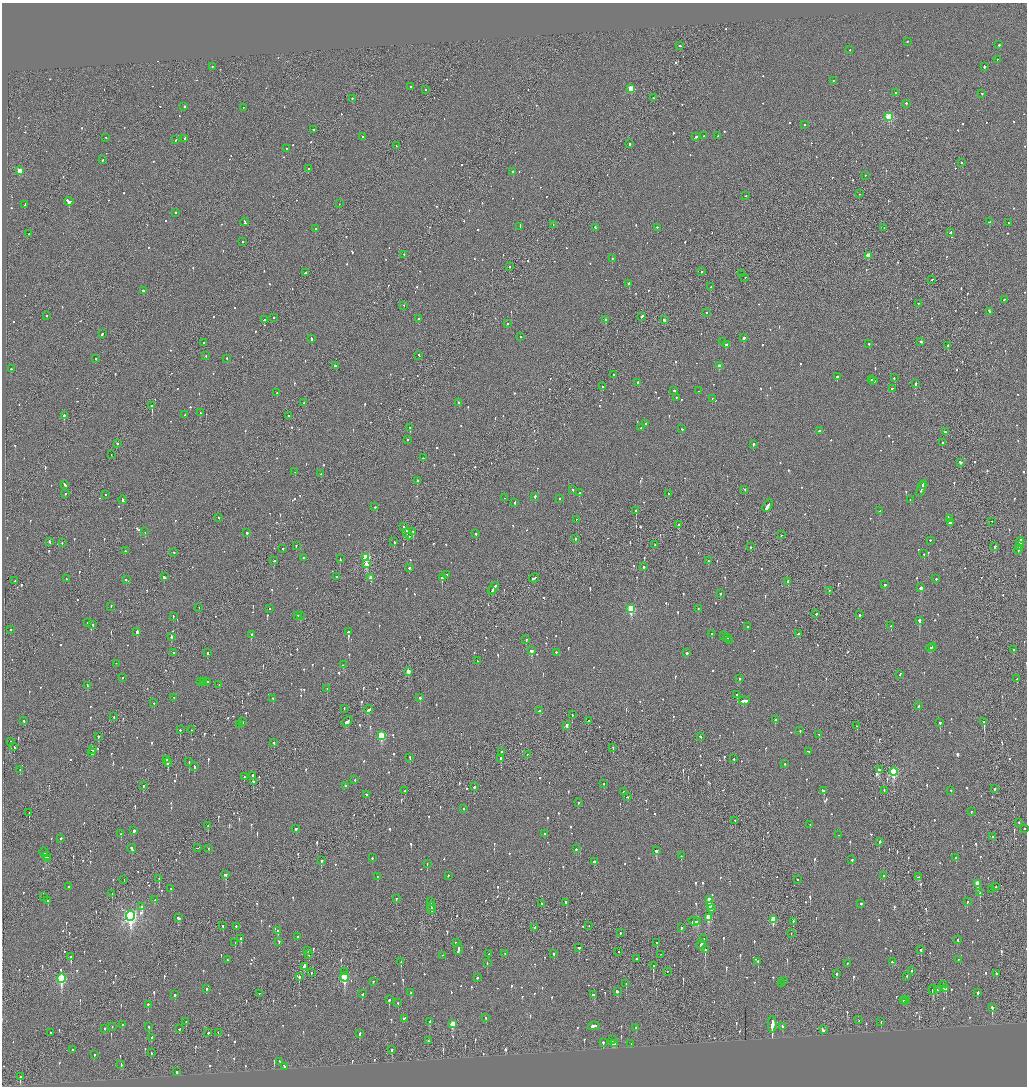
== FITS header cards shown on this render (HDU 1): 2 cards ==
NAXIS1  =                 2050
NAXIS2  =                 2168

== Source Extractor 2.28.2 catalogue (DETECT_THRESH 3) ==
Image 2050 x 2168 px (HDU 1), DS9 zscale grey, zoomed out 1/2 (1 PNG px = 2 x 2 image px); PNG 1029 x 1088 px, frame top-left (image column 2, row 2168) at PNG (2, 3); each listed source drawn as its Kron ellipse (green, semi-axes under 4 px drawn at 4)
Background -0.0956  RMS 0.067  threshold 0.202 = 3 sigma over >= 5 px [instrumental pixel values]
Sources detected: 1301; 47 cannot appear on this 1/2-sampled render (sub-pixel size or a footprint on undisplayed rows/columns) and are neither listed nor drawn; of the other 1254, the 500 brightest by FLUX_AUTO listed and drawn (754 fainter detections omitted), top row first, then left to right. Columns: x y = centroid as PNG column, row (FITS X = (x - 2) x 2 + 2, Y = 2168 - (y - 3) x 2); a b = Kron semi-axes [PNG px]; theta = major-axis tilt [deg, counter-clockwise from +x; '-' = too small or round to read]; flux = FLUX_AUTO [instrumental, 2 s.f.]
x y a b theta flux
907 42 2 1 - 100
999 45 2 2 - 110
680 46 2 2 - 65
850 50 2 2 - 91
997 60 2 2 - 53
212 67 2 2 - 55
984 67 2 2 - 440
833 81 2 2 - 63
411 87 2 2 - 51
631 89 3 3 - 470
426 90 2 1 - 52
896 93 2 2 - 360
982 94 2 2 - 71
653 98 2 2 - 70
352 99 2 2 - 75
906 104 2 2 - 330
184 107 2 2 - 450
243 108 2 2 - 51
889 117 3 3 - 820
804 125 2 2 - 54
314 130 2 2 - 90
704 136 2 2 - 56
718 136 2 2 - 74
363 137 2 2 - 250
695 137 3 2 - 160
106 138 2 2 - 110
185 139 2 2 - 240
175 140 2 2 - 75
630 144 2 2 - 180
396 146 2 1 - 55
286 149 2 2 - 56
102 160 2 2 - 75
961 163 2 2 - 120
308 169 3 1 - 160
19 171 3 3 - 310
513 172 2 2 - 210
865 176 2 1 - 66
860 194 2 1 - 330
746 196 2 2 - 59
69 202 4 3 - 630
339 204 2 1 - 59
25 205 4 2 - 140
175 213 2 2 - 99
245 222 4 2 - 180
990 222 3 2 - 440
1009 223 3 2 - 120
553 225 2 1 - 74
520 227 4 2 - 120
595 228 2 2 - 97
657 228 2 2 - 120
884 228 2 2 - 83
316 229 2 2 - 52
951 233 3 2 - 120
29 234 2 1 - 61
243 242 2 2 - 60
404 255 3 2 - 130
868 256 3 3 - 190
612 259 2 2 - 91
509 267 2 2 - 85
701 272 2 2 - 69
305 273 3 2 - 69
742 274 2 2 - 93
745 278 2 2 - 51
932 280 2 2 - 62
629 284 3 2 - 240
711 287 2 2 - 59
144 291 4 2 - 400
1004 300 2 2 - 69
918 304 2 2 - 51
404 306 2 2 - 52
989 312 3 2 - 160
707 313 2 2 - 63
47 316 2 2 - 61
642 317 3 2 - 420
274 318 2 2 - 78
419 319 2 2 - 180
264 320 2 2 - 250
606 320 2 2 - 2100
664 320 2 2 - 150
507 324 2 2 - 51
102 334 3 2 - 110
520 337 2 1 - 90
744 338 2 2 - 430
311 339 4 2 - 130
723 342 2 2 - 100
921 342 2 2 - 69
203 343 2 2 - 54
869 344 2 2 - 140
726 345 3 2 - 520
948 346 2 1 - 73
206 356 2 2 - 89
419 356 3 1 - 81
96 359 2 2 - 140
227 359 2 2 - 75
336 366 3 2 - 170
719 366 3 2 - 120
11 369 2 2 - 69
613 375 2 2 - 110
837 377 3 2 - 310
894 378 2 2 - 91
871 380 2 2 - 59
874 381 2 2 - 150
638 383 2 2 - 160
916 384 2 2 - 320
602 387 2 2 - 120
892 389 2 2 - 85
674 391 2 2 - 190
699 391 2 2 - 80
277 393 2 2 - 55
676 398 2 2 - 170
712 399 2 2 - 57
304 403 2 1 - 79
458 403 2 2 - 74
152 406 2 2 - 710
200 413 2 2 - 130
185 415 2 2 - 220
64 416 2 2 - 570
289 416 2 2 - 70
646 424 2 2 - 340
410 428 2 2 - 240
641 428 2 2 - 55
682 429 2 2 - 58
819 431 2 2 - 110
945 432 2 2 - 220
407 440 2 2 - 95
942 443 2 2 - 65
117 444 2 2 - 91
753 445 2 2 - 280
111 455 2 1 - 73
423 458 2 2 - 130
960 463 3 2 - 370
295 472 2 2 - 120
321 474 2 2 - 100
417 481 2 2 - 120
65 485 4 2 - 130
923 485 4 1 - 150
921 489 8 2 71 290
573 490 2 2 - 69
745 490 2 2 - 59
579 493 3 2 - 210
65 494 2 2 - 200
668 494 2 2 - 200
106 495 2 2 - 56
535 497 2 2 - 170
504 498 2 2 - 53
559 499 2 2 - 120
123 500 4 2 - 190
910 500 2 1 - 64
515 503 2 2 - 60
768 506 7 2 61 1200
375 507 2 2 - 61
636 511 2 2 - 300
880 511 2 2 - 62
219 518 2 2 - 120
949 519 2 2 - 59
576 520 2 1 - 110
992 522 2 1 - 82
950 523 2 2 - 67
679 525 2 2 - 340
404 527 2 1 - 230
145 532 2 1 - 210
413 532 2 1 - 200
247 533 2 2 - 240
407 533 3 2 - 140
476 534 2 2 - 100
781 535 2 2 - 52
409 537 2 1 - 120
575 539 2 2 - 110
930 541 2 2 - 84
49 542 3 1 - 93
394 542 2 2 - 270
1020 542 5 2 - 310
62 543 2 2 - 58
654 545 2 1 - 75
296 546 2 2 - 56
1019 546 3 2 - 220
750 547 2 1 - 80
994 547 3 2 - 86
282 549 2 2 - 81
1018 550 5 2 - 230
125 551 2 2 - 72
174 553 2 2 - 100
924 554 2 2 - 140
303 558 2 2 - 56
366 558 3 3 - 950
340 559 3 2 - 160
274 561 2 1 - 89
708 561 2 2 - 110
366 564 4 2 - 230
644 567 2 2 - 290
409 568 2 2 - 62
447 575 2 1 - 60
164 577 4 2 - 160
336 577 2 1 - 160
371 578 3 2 - 140
442 578 2 2 - 380
534 578 5 2 - 150
66 579 2 2 - 86
936 579 2 2 - 240
126 580 2 2 - 94
15 581 3 2 - 120
788 582 2 2 - 74
885 585 2 2 - 91
494 588 6 2 54 250
921 588 3 2 - 160
492 591 2 1 - 60
829 591 2 1 - 81
720 594 2 2 - 360
111 607 2 2 - 110
199 608 2 1 - 110
270 609 2 2 - 69
631 609 4 3 - 880
698 609 3 2 - 75
816 614 2 2 - 280
859 615 2 2 - 120
297 616 2 2 - 190
300 616 2 2 - 140
173 617 2 2 - 95
919 621 3 2 - 690
87 623 2 2 - 79
93 625 2 2 - 69
891 626 2 2 - 56
747 627 2 2 - 110
11 630 2 2 - 56
137 632 3 2 - 340
348 632 2 2 - 600
712 634 2 2 - 54
798 634 3 2 - 160
251 635 2 2 - 210
723 636 2 2 - 180
171 637 3 2 - 120
728 638 2 2 - 100
526 640 2 2 - 110
729 641 2 1 - 63
933 647 2 1 - 70
930 648 4 2 - 170
1013 650 3 2 - 83
532 651 3 2 - 390
174 653 2 1 - 480
207 653 3 2 - 160
556 653 2 2 - 90
687 653 2 2 - 300
477 661 2 2 - 69
116 664 2 1 - 55
343 665 2 2 - 56
408 672 3 2 - 150
900 675 2 2 - 110
122 678 2 2 - 94
740 679 2 2 - 77
1017 679 2 2 - 85
201 682 2 2 - 91
204 682 3 2 - 220
207 682 3 2 - 140
219 685 2 2 - 51
87 686 3 2 - 120
327 689 2 2 - 160
737 695 2 2 - 220
174 698 2 2 - 120
420 698 2 2 - 210
273 699 3 2 - 240
744 701 5 2 - 230
154 703 2 2 - 57
918 706 3 2 - 61
344 709 2 1 - 80
368 710 4 2 - 120
540 711 4 2 - 140
572 715 2 2 - 71
114 717 2 2 - 54
775 720 2 2 - 410
24 721 2 2 - 110
588 721 2 1 - 100
242 722 2 2 - 63
347 722 6 2 38 170
984 722 3 1 - 280
940 723 2 2 - 380
239 725 2 2 - 83
566 726 3 2 - 89
857 726 2 1 - 230
180 730 2 2 - 140
191 730 2 2 - 65
800 731 2 2 - 61
819 735 2 2 - 60
381 736 3 3 - 790
98 737 2 2 - 71
700 737 2 2 - 73
11 742 3 2 - 110
274 743 2 2 - 71
14 747 2 2 - 84
613 748 2 1 - 63
92 750 3 2 - 100
501 752 2 1 - 61
808 752 3 2 - 150
92 753 3 2 - 110
527 755 2 1 - 69
410 758 3 1 - 130
501 759 3 2 - 100
734 759 2 1 - 290
167 760 3 1 - 200
189 762 2 2 - 69
168 763 4 2 - 260
784 764 2 2 - 53
194 767 3 2 - 130
20 770 2 1 - 71
879 770 3 2 - 94
894 772 4 3 - 1200
253 776 2 1 - 710
244 777 2 2 - 60
355 780 2 2 - 110
253 782 4 2 - 180
603 784 2 2 - 52
143 786 2 2 - 210
345 786 2 2 - 150
474 787 2 2 - 130
995 789 2 2 - 92
404 791 2 2 - 120
824 791 3 2 - 500
884 791 3 2 - 98
951 791 2 1 - 130
624 792 2 2 - 240
366 795 2 2 - 140
627 797 2 2 - 77
578 803 2 2 - 180
464 809 2 2 - 58
971 812 2 2 - 80
29 813 2 1 - 130
735 821 3 2 - 65
1019 823 2 2 - 63
810 825 2 1 - 95
208 826 2 1 - 54
296 829 2 2 - 97
1025 829 2 2 - 93
133 831 2 2 - 1100
121 834 2 2 - 54
544 834 2 2 - 93
839 835 2 2 - 52
992 837 2 1 - 370
61 839 2 2 - 64
879 842 2 2 - 220
197 848 2 1 - 55
132 849 4 2 - 200
208 849 2 1 - 56
576 849 2 2 - 230
656 851 2 2 - 220
44 853 5 2 - 260
46 856 4 1 - 210
681 856 2 2 - 69
372 858 2 2 - 80
956 858 2 2 - 1300
48 859 3 2 - 110
852 860 2 2 - 250
321 861 2 2 - 76
594 862 3 2 - 390
427 864 2 2 - 250
226 875 3 2 - 290
448 876 2 2 - 67
884 876 2 2 - 69
377 877 2 2 - 62
919 877 3 2 - 130
159 879 2 2 - 290
124 880 2 1 - 210
797 880 2 2 - 53
977 884 3 2 - 190
69 887 2 2 - 70
996 887 2 1 - 59
171 889 2 2 - 55
992 890 2 1 - 51
980 893 2 2 - 170
112 894 3 2 - 76
43 897 2 1 - 140
396 899 2 2 - 69
155 900 3 2 - 66
709 900 3 3 - 290
48 901 2 2 - 100
431 902 4 1 - 230
967 902 2 2 - 150
566 903 3 2 - 210
541 904 2 2 - 80
861 904 2 2 - 130
710 906 3 2 - 160
142 907 2 2 - 160
431 907 4 2 - 270
711 909 2 2 - 350
432 910 3 2 - 150
131 916 5 4 - 3900
178 918 4 2 - 140
708 918 4 3 - 380
773 920 4 3 - 350
694 922 6 3 -9 170
697 922 2 1 - 86
793 922 3 2 - 130
223 926 2 2 - 64
589 926 2 1 - 58
236 927 2 2 - 84
535 928 2 1 - 69
681 928 2 2 - 89
278 931 3 2 - 240
620 933 2 2 - 100
791 934 2 2 - 88
298 937 2 2 - 73
241 939 3 2 - 140
703 939 3 2 - 99
958 940 2 2 - 120
279 942 2 2 - 86
235 943 2 1 - 130
456 943 2 2 - 140
657 943 2 2 - 71
701 945 5 2 - 180
579 948 2 2 - 560
458 950 6 2 84 410
705 950 3 2 - 200
921 950 3 2 - 230
308 951 2 1 - 59
618 952 2 1 - 120
489 954 2 2 - 78
505 954 2 2 - 55
554 954 2 2 - 66
309 955 3 2 - 84
661 955 2 1 - 67
443 956 2 1 - 53
71 957 3 2 - 200
636 959 2 2 - 180
227 960 2 2 - 59
959 960 3 2 - 56
401 962 2 1 - 110
758 962 2 2 - 310
892 962 2 2 - 57
487 963 2 2 - 61
847 964 2 1 - 150
653 966 3 2 - 560
304 967 3 2 - 550
912 971 2 2 - 160
345 972 2 2 - 130
667 972 2 1 - 75
311 973 2 1 - 120
837 974 3 2 - 87
996 974 3 2 - 110
299 977 3 2 - 190
344 977 5 3 - 1100
907 977 2 2 - 59
477 978 2 2 - 150
61 979 5 3 - 1300
783 981 2 2 - 69
373 982 2 2 - 74
626 984 2 2 - 69
782 984 2 2 - 52
944 985 2 2 - 160
207 989 2 2 - 140
946 989 2 2 - 110
933 990 5 2 - 240
937 990 2 2 - 55
617 992 3 2 - 80
411 993 2 2 - 62
978 993 3 2 - 130
259 994 2 2 - 57
362 994 3 2 - 70
175 995 3 2 - 120
594 995 3 2 - 410
389 1000 2 2 - 190
905 1000 2 1 - 59
903 1001 2 2 - 75
906 1002 2 2 - 58
398 1003 2 2 - 72
148 1005 2 2 - 180
992 1008 3 2 - 440
486 1018 3 2 - 54
404 1019 2 2 - 84
859 1020 2 1 - 73
186 1022 3 2 - 69
430 1022 3 2 - 77
881 1022 2 2 - 60
452 1024 4 3 - 360
122 1025 2 2 - 75
772 1025 8 2 89 25000
594 1026 6 2 12 1200
112 1027 2 2 - 64
149 1027 2 2 - 160
783 1027 2 2 - 100
636 1028 2 2 - 52
105 1029 2 2 - 99
179 1029 2 2 - 71
823 1030 3 2 - 240
50 1033 2 2 - 52
208 1033 2 2 - 57
218 1033 2 1 - 54
359 1034 3 2 - 81
151 1038 3 2 - 70
612 1040 2 2 - 90
428 1041 2 2 - 93
603 1043 2 2 - 140
614 1044 4 2 - 160
631 1044 3 2 - 270
72 1050 3 2 - 85
392 1050 3 2 - 140
151 1053 2 2 - 110
94 1055 2 2 - 53
280 1062 2 2 - 74
121 1065 3 2 - 93
284 1067 3 2 - 160
177 1072 2 2 - 170
20 1077 3 2 - 300
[754 fainter detections neither listed nor drawn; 47 sub-pixel or undisplayed-footprint detections neither listed nor drawn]